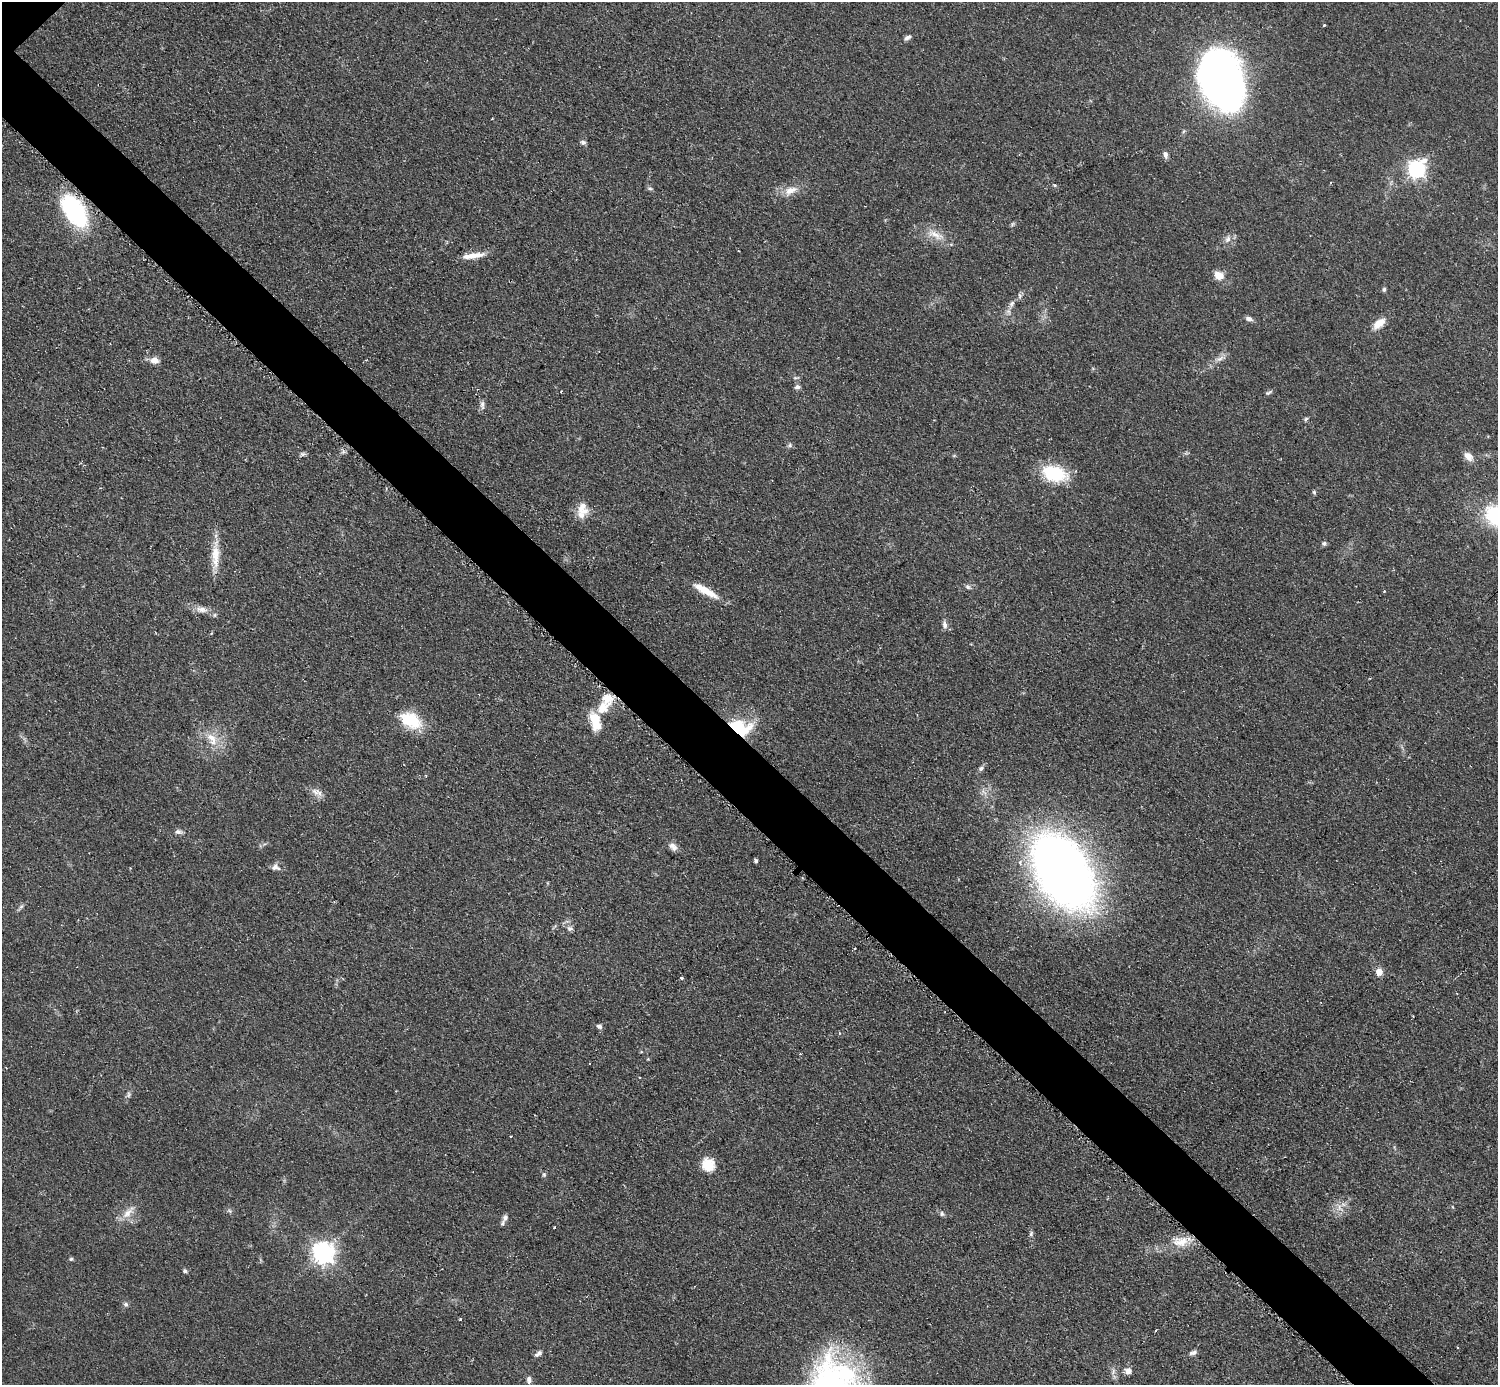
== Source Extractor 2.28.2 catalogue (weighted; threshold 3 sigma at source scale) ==
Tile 6 of 4 x 4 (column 2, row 2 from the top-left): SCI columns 1504-2999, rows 3073-4455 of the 5993 x 5993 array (HDU 1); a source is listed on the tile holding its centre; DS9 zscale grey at full resolution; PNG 1500 x 1387 px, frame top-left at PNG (2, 2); no overlay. Shown black and unused: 5% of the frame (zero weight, under 2 of 3 exposures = <1% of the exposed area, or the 3 px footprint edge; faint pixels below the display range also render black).
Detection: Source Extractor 2.28.2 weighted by HDU 2 'WHT'; one run over the whole footprint, this tile lists its part. Background 0.0508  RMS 0.0077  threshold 0.0346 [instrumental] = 3 sigma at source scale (4.5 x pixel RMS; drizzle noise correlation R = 1.50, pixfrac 1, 0.05/0.05 arcsec/px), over >= 5 px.
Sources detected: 86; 2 inside a brighter object's white glare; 2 cosmic-ray / hot-pixel residue — not listed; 5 inside a brighter listed object's ellipse — not listed separately; the other 77 listed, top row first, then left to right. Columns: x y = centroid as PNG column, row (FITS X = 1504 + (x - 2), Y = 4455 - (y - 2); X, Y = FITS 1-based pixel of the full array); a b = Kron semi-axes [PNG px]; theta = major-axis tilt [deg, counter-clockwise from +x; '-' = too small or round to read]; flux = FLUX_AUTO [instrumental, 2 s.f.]
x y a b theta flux
1324 25 3 3 - 0.99
907 38 9 5 35 2.5
1221 78 44 31 -71 590
583 142 6 5 - 1.9
1165 155 10 6 -75 2.5
1416 169 8 7 - 260
1054 185 5 4 - 0.89
650 188 6 4 -1 1.2
791 190 19 9 23 9
74 211 36 18 -56 92
1012 224 6 4 88 1.1
934 234 21 8 -24 8.9
1228 239 10 6 52 3.5
473 255 28 6 9 9.2
1219 275 11 8 -28 8.6
1384 289 6 4 88 1.6
1012 303 10 5 53 2.7
1249 319 8 5 -19 2.9
1379 324 17 9 40 9.2
1220 359 13 5 35 3.9
154 360 11 8 -6 5.7
797 387 7 6 - 2
1269 392 11 4 26 1.6
482 405 12 5 -87 2.9
1306 419 6 5 - 1.2
790 445 7 6 - 1.6
343 452 6 5 - 1.7
303 454 7 6 - 1.6
1468 456 12 8 -43 5.9
1054 473 25 15 -15 45
1314 492 5 5 - 1.1
583 508 19 14 -79 9.9
1496 515 20 17 -40 57
1324 543 6 6 - 1.6
215 556 35 11 -89 15
968 587 7 6 - 1.9
705 590 33 8 -30 15
202 609 17 8 -9 6.3
945 625 11 6 -79 3.1
603 708 25 16 43 18
411 720 29 18 -27 26
740 732 30 14 34 37
212 738 20 11 -59 12
981 768 8 5 46 2.1
317 792 17 8 -27 5.4
178 832 9 7 -15 2.5
673 847 13 8 -45 4.3
756 861 4 3 - 1.7
275 867 12 8 -11 3.8
1063 871 44 27 -58 1200
21 907 7 5 30 1.6
570 928 8 6 -3 2.4
854 949 3 2 - 0.98
1379 972 8 7 - 6.3
681 978 3 3 - 2.3
599 1026 7 6 - 2.1
128 1095 9 4 90 1.7
510 1136 3 2 - 0.88
708 1165 16 14 -55 13
544 1174 7 5 -63 1.5
1339 1207 7 5 -89 2.7
128 1213 23 8 47 8.1
942 1214 7 6 - 1.6
505 1217 9 6 74 2.4
554 1227 3 3 - 2.2
1031 1234 8 5 64 1.4
1181 1242 24 14 0 15
323 1253 8 7 - 530
71 1259 5 5 - 1.2
185 1271 6 5 - 1.5
126 1304 6 6 - 1.8
460 1319 3 3 - 2.2
1458 1347 3 2 - 0.91
538 1353 10 6 34 2.8
1193 1353 11 5 17 2.5
1128 1371 8 7 - 4.1
529 1380 10 6 -82 3.3
Overlapping masked pixels (flux is a lower limit): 2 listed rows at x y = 74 211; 740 732
Isophote crosses this tile's border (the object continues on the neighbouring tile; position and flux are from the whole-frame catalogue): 1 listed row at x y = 1496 515